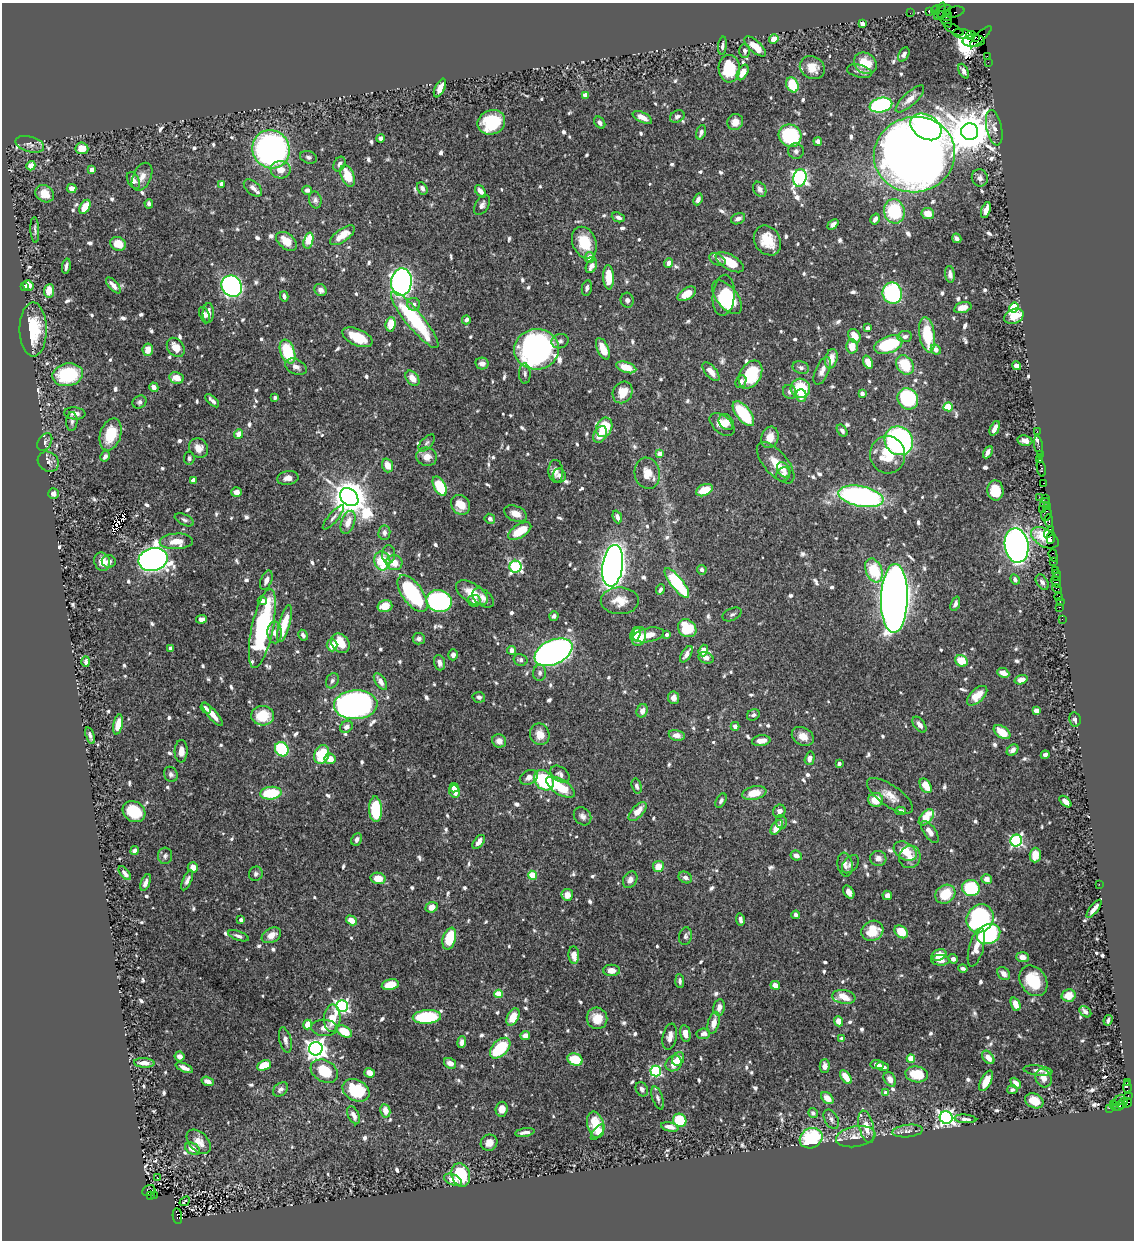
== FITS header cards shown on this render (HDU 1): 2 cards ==
NAXIS1  =                 1132
NAXIS2  =                 1238

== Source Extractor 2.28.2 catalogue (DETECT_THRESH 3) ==
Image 1132 x 1238 px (HDU 1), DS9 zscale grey, 1 PNG px = 1 image px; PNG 1136 x 1242 px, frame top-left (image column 1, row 1238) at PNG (2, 3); each listed source drawn as its Kron ellipse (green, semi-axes under 4 px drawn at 4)
Background 0.669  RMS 0.0092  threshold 0.0276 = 3 sigma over >= 5 px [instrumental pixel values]
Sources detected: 914; of the 914, the 500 brightest by FLUX_AUTO listed and drawn (414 fainter detections omitted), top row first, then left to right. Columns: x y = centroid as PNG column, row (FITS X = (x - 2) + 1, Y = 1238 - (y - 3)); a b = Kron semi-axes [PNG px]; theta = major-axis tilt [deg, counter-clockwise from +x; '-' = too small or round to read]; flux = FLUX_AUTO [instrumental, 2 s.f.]
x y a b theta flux
936 10 5 4 - 68
930 11 2 2 - 7.2
940 11 9 4 67 30
944 12 8 5 41 13
954 12 10 5 12 55
910 13 2 2 - 7.9
947 16 5 4 - 560
945 19 10 5 -51 420
862 23 4 4 - 3.3
954 29 11 3 -28 75
963 34 10 5 -10 150
971 36 5 3 - 61
975 37 3 2 - 130
981 37 14 4 45 130
774 39 5 4 - 7.9
974 41 11 6 1 360
722 46 9 4 84 1.8
755 46 13 6 -42 11
745 51 7 5 -88 2.4
904 54 7 5 60 2.7
987 56 4 2 - 22
988 62 2 2 - 8.9
865 63 12 10 -38 16
812 68 13 11 -30 9.7
729 69 14 11 -89 28
859 71 13 6 -14 2.6
964 71 8 4 -63 2.7
743 72 8 5 62 6.9
792 85 8 5 -65 27
440 88 10 4 64 5.3
585 95 4 4 - 7.4
910 99 18 6 43 6.9
881 105 11 7 12 76
642 117 10 5 -26 6.4
677 117 8 5 27 1.9
491 122 14 12 22 34
735 122 8 7 - 5.9
600 123 7 5 -50 2.5
926 127 17 12 -31 190
994 128 18 7 -79 4.4
701 132 7 4 72 2.6
970 132 8 8 - 2500
790 136 12 11 - 47
380 138 4 3 - 2.6
818 141 4 4 - 3
30 144 15 7 -15 3.6
82 148 6 6 - 7.9
271 149 19 18 - 210
796 151 8 7 - 2.3
914 154 41 37 13 1200
309 157 9 6 -17 2
339 164 8 5 64 2
31 166 5 4 - 4.9
91 170 4 4 - 5.4
281 170 10 8 0 7.3
348 176 11 6 -67 16
142 177 15 9 65 5.6
800 178 9 6 77 200
980 178 9 8 - 2.8
133 180 9 5 -61 4.4
221 184 4 4 - 5.8
253 188 11 6 -43 3.2
422 188 6 5 - 2.5
72 189 5 4 - 3.6
760 189 8 6 -56 2.4
307 190 5 4 - 2.5
480 191 7 4 -51 3.5
45 194 10 8 -36 8.5
698 199 6 4 68 2.7
315 200 8 6 -77 2
149 204 5 4 - 1.8
482 205 11 6 58 2.5
85 207 8 4 60 11
986 210 8 4 72 5.2
894 211 12 10 -78 38
928 213 6 5 - 7.9
618 217 7 4 -21 2.2
738 219 7 5 25 2.8
875 219 6 4 58 2.5
833 224 6 4 41 2.5
35 230 13 4 -87 2
342 235 14 6 36 11
957 238 5 4 - 2.7
308 240 8 4 74 21
767 240 16 12 -57 14
287 241 12 7 -39 11
584 243 16 11 -66 19
118 244 8 6 -22 12
589 258 6 5 - 6.4
717 259 8 5 -28 2
730 262 16 7 -31 16
669 263 5 4 - 3.9
66 266 7 3 79 1.9
591 266 7 5 60 4
950 274 8 5 -83 2.6
609 277 12 5 -88 15
401 282 14 10 82 340
28 285 5 5 - 3.4
113 285 10 4 -47 4.7
25 286 4 3 - 1.9
232 286 11 9 -51 220
587 288 8 5 78 1.9
321 290 6 5 - 3.7
49 291 7 5 83 9.3
892 293 11 9 -72 86
687 294 10 5 32 9.7
724 295 20 11 85 26
284 296 5 4 - 2.4
727 297 20 10 -51 30
627 300 7 6 - 2.3
414 304 6 6 - 2.5
963 307 9 5 15 4.1
1014 308 5 5 - 34
208 313 10 5 87 5.2
205 315 8 4 -70 2.1
1014 316 10 7 24 11
415 320 36 8 -50 62
466 320 4 4 - 2.3
391 324 7 5 83 12
868 328 4 3 - 1.8
33 329 27 13 -89 29
927 335 18 7 -81 25
854 336 7 5 -58 8
905 336 7 5 7 2
357 337 16 8 -25 19
560 341 8 7 - 2.3
888 345 15 8 20 43
852 346 7 5 -87 9.6
176 347 10 8 -52 7.8
536 349 22 20 7 250
603 349 11 5 -66 9.7
148 350 6 5 - 6.9
936 350 5 4 - 5.3
288 352 12 7 -70 33
831 359 10 6 76 8.1
868 362 7 4 -69 8.5
482 364 6 6 - 3.9
905 365 10 8 -55 22
1016 366 4 4 - 4
296 367 11 7 -25 3.5
626 367 10 5 -18 13
801 368 8 6 -20 2.2
822 371 15 6 67 4.7
711 372 11 5 -50 5.9
525 374 10 6 -88 2
68 375 15 11 10 51
750 375 15 10 59 34
177 378 7 6 - 7.8
412 378 8 6 -52 7.4
741 382 7 5 64 2.7
154 387 5 4 - 2.6
800 388 10 9 - 30
623 392 11 9 60 10
790 392 7 6 - 2.2
862 394 4 4 - 2.8
801 396 6 5 - 7.4
275 398 4 3 - 1.8
908 399 11 10 - 61
212 401 8 3 -43 2.3
139 402 7 6 - 1.8
948 407 5 4 - 17
75 413 10 6 -5 4.3
743 414 15 7 -52 34
72 421 9 5 87 2.1
726 422 8 6 -51 4.7
722 424 15 8 -41 7.1
604 427 10 7 64 24
995 428 8 4 65 4.8
842 431 7 4 -55 2.3
1037 431 2 2 - 9.4
111 434 16 10 72 20
239 434 5 4 - 6.1
600 435 9 6 62 5.9
770 437 11 8 75 7.3
899 441 15 13 -52 170
1025 441 7 5 -10 3.2
45 442 9 6 58 1.8
427 443 10 5 47 1.9
1039 446 10 3 -79 36
199 448 10 9 - 5.4
988 452 7 4 62 3.3
660 454 4 4 - 6.8
888 455 19 17 -86 20
1040 455 2 2 - 18
105 456 5 4 - 2.6
427 457 10 9 - 6.4
189 458 6 5 - 1.8
1039 460 3 2 - 27
48 462 11 9 -37 3.2
776 463 25 11 -49 11
387 465 7 5 -71 7.4
1041 468 9 3 -80 61
784 470 8 6 -58 3
556 471 11 7 -86 4.4
647 473 16 12 -80 9.4
783 474 7 6 - 3.1
559 476 7 6 - 2.4
288 478 11 7 8 4.1
193 480 4 4 - 5.7
1044 483 3 2 - 19
440 486 10 5 -61 34
704 490 9 5 24 12
995 490 10 8 -85 17
237 492 5 5 - 4.8
53 494 5 5 - 2.3
861 496 23 10 -11 170
349 497 10 8 -44 1700
1039 497 2 2 - 13
1045 498 4 2 - 19
1045 503 5 3 - 39
461 505 10 9 - 9.5
1047 506 3 2 - 9.8
1042 509 3 2 - 26
516 514 12 7 -23 6.5
1046 514 7 5 75 130
333 517 15 5 50 2.3
617 517 6 4 -70 2.9
490 519 5 5 - 2.4
184 520 10 5 -26 1.8
1049 521 6 3 -83 86
348 522 12 6 70 7.2
520 531 13 6 32 18
1049 532 6 3 54 41
384 533 7 6 - 2.7
1051 537 6 3 81 93
1045 538 15 8 -29 14
176 541 16 8 3 8.9
1017 546 17 12 -81 530
389 554 9 6 -90 2.1
1053 555 6 3 -72 28
153 559 15 11 13 600
109 561 7 6 - 2.5
382 561 9 8 - 23
102 562 9 7 -68 7.7
1054 562 3 2 - 23
394 563 8 7 - 8.2
613 566 21 10 82 550
516 567 6 6 - 100
702 570 5 4 - 1.9
874 570 12 8 -68 29
1055 570 2 2 - 17
1056 573 3 2 - 18
1056 577 3 2 - 18
1015 579 5 4 - 2.2
266 580 10 5 70 3.4
1042 582 8 5 -58 2.3
1056 582 6 3 -63 80
677 583 18 6 -52 60
1057 588 5 3 - 12
660 590 5 4 - 1.9
472 593 18 9 -32 12
412 594 21 10 -54 59
1059 597 4 3 - 44
483 598 12 7 -38 5
894 598 34 13 89 1100
262 601 5 4 - 2.5
439 601 13 11 -15 110
474 601 6 6 - 3.4
620 601 19 13 0 12
1060 602 3 2 - 7.9
955 604 7 4 69 1.8
385 606 7 5 15 11
1060 607 3 2 - 21
732 614 10 6 25 1.9
554 616 5 4 - 2.6
201 619 5 4 - 3.6
1062 619 2 2 - 4.8
284 624 19 5 75 19
687 628 10 8 -39 30
262 629 40 10 78 98
275 632 11 7 -87 4.1
635 634 7 5 70 7.4
303 635 6 4 -60 2
649 635 15 7 12 7.6
667 635 4 3 - 2.5
639 637 10 7 77 13
419 639 6 6 - 2.1
340 643 11 8 -48 17
332 645 6 5 - 8.5
170 648 4 3 - 2.7
511 650 4 4 - 4.3
703 651 6 4 71 7.5
553 652 20 12 25 350
686 654 9 5 57 4.7
453 655 5 4 - 2.5
706 658 8 5 -21 3.8
520 660 7 6 - 2
961 661 6 5 - 14
86 662 5 3 - 1.9
440 663 8 5 -73 2.8
540 673 8 6 88 2
1003 673 6 4 -24 4.8
1021 680 7 4 18 5.2
332 681 8 6 63 1.9
380 681 9 5 -56 4.7
977 696 12 6 43 11
479 697 6 5 - 1.8
673 698 6 5 - 3.7
356 705 22 14 3 260
206 708 6 4 -52 2.1
642 711 7 5 65 4.7
1036 711 4 4 - 7.1
212 714 15 4 -48 6.4
753 715 7 5 33 1.9
263 716 11 10 - 18
1075 719 7 6 - 2
118 724 10 4 77 9.7
919 725 9 5 -53 3.5
735 726 4 4 - 3.7
346 727 6 5 - 3.5
1002 732 9 5 -36 12
540 734 11 9 -69 8.1
677 735 8 5 -14 5.1
90 736 9 3 -72 1.9
803 736 12 9 -30 6.5
499 741 7 6 - 3.7
761 741 9 5 8 5.6
282 749 7 6 - 53
1012 750 6 5 - 2.9
181 751 11 6 87 5.2
322 754 10 7 70 25
1045 755 4 4 - 2.1
810 758 7 5 74 3.2
330 759 5 5 - 7.6
839 763 4 3 - 2.7
171 774 8 6 -65 2.1
560 774 10 7 -38 2.8
529 777 9 7 27 3.9
544 780 11 9 -48 54
637 786 7 5 -75 2.3
926 786 8 5 -59 9.2
560 787 16 7 -32 26
454 788 4 4 - 7.1
455 791 6 5 - 7.1
271 793 11 6 6 28
754 793 12 6 13 12
890 796 27 10 -35 8.6
876 800 7 7 - 12
721 801 8 5 59 1.9
1065 802 7 4 -43 5.2
376 809 13 6 -88 41
779 811 6 6 - 3.5
901 811 5 4 - 2.6
134 812 12 10 -36 25
637 812 11 6 47 8.4
582 816 10 8 -50 2.8
926 817 9 5 49 15
781 822 7 5 -80 2
777 827 8 4 56 7.2
930 832 13 6 -54 5
357 839 6 5 - 2.3
1016 841 6 5 - 110
479 842 8 5 51 3.6
134 851 4 4 - 3.4
905 851 12 8 -31 15
796 855 6 4 -26 3.4
1035 855 7 5 89 11
165 856 8 7 - 2
910 857 11 10 - 5.7
878 858 8 7 - 3.6
850 864 10 6 49 2
845 865 12 7 -82 3.7
658 866 6 5 - 8.2
193 867 5 5 - 5.8
125 873 8 4 -51 2.4
256 874 7 7 - 2.1
532 875 4 4 - 25
378 878 7 5 -12 9.9
685 878 7 5 -27 2.4
987 879 5 5 - 3.8
187 880 11 4 66 2.7
630 880 9 6 60 3.8
146 882 9 4 69 2.9
1099 884 2 2 - 3.3
971 888 9 8 - 42
849 892 7 5 -56 3.7
945 894 10 9 - 18
567 895 6 5 - 8.5
887 895 5 4 - 2.8
432 907 6 5 - 6.4
1094 909 11 3 53 4.1
796 915 4 3 - 2.3
980 918 15 13 57 130
740 919 6 4 -81 3
241 920 4 3 - 2.4
352 920 6 4 -32 8.2
872 931 11 10 - 14
901 932 7 5 -42 14
989 934 12 9 26 74
271 935 10 7 30 5.8
238 936 11 4 -19 2.4
685 936 9 6 79 2
449 939 11 6 75 28
976 947 20 7 75 8.6
574 955 9 5 -86 7.2
939 955 7 5 22 9.3
1022 957 6 5 - 3.6
953 959 5 4 - 2.6
940 960 9 5 -2 4.1
963 968 5 3 - 2
611 970 8 6 0 5.8
1004 974 7 5 -45 5
680 981 7 4 -86 1.8
1033 981 16 13 -55 25
390 985 8 5 11 15
775 985 5 4 - 5.6
499 994 4 4 - 21
1069 995 7 6 - 9.8
844 997 12 7 -9 12
1016 1004 7 4 -66 8
342 1006 6 6 - 150
719 1007 8 5 80 4.1
1085 1012 7 4 -39 2.4
427 1017 14 7 4 55
513 1017 9 5 63 13
332 1018 13 8 85 13
597 1018 11 10 - 11
1108 1020 5 3 - 1.9
839 1021 5 4 - 8.5
714 1023 11 5 76 7.2
307 1025 5 4 - 13
324 1028 13 8 -3 6.7
344 1031 8 5 -30 18
685 1034 8 5 -79 5.1
703 1034 7 5 7 3.5
525 1036 5 4 - 4.6
670 1037 13 7 79 4.5
842 1039 4 3 - 3
285 1040 13 5 -76 3
462 1042 6 4 79 3.3
500 1048 12 7 46 40
316 1049 7 6 - 450
180 1056 5 5 - 3.2
988 1057 7 5 -50 6.2
911 1058 4 4 - 19
575 1059 8 6 -20 21
678 1059 7 5 55 5.9
144 1063 10 4 -3 5.2
450 1063 6 5 - 4.8
674 1063 8 7 - 10
264 1065 7 5 23 20
877 1065 7 4 -8 3.3
825 1066 7 5 89 3.6
883 1067 6 4 -18 3.2
184 1068 9 4 -23 3.5
1038 1070 14 5 -7 2.9
324 1071 14 10 -30 20
656 1071 5 5 - 78
370 1073 5 4 - 6.1
917 1074 11 8 -10 17
846 1077 8 4 -53 8.3
1044 1078 9 8 - 4.3
890 1079 8 5 -61 3.7
208 1081 6 4 -17 3.8
986 1081 11 5 63 8.9
1016 1083 6 4 -46 4.2
1127 1083 3 2 - 6.7
1127 1087 6 3 -82 47
280 1089 8 6 41 2.2
642 1089 7 6 - 2
356 1090 14 10 -26 31
1012 1090 5 4 - 1.8
886 1093 4 4 - 6.5
1128 1095 3 2 - 2.8
658 1098 12 5 -71 2.1
827 1098 7 5 -43 7.9
1119 1100 7 3 42 140
1034 1101 9 7 -25 12
1123 1103 6 4 61 89
1127 1103 5 3 - 39
1114 1104 3 3 - 32
1119 1106 7 4 23 150
1109 1108 4 2 - 22
502 1109 7 6 - 5.7
385 1111 6 5 - 6.9
813 1113 5 4 - 2
354 1115 9 5 -65 3.8
946 1118 6 6 - 240
831 1119 10 6 -60 2.9
965 1119 11 4 -4 2.2
680 1120 7 6 - 27
595 1125 13 8 -76 16
670 1127 9 4 -12 4.9
866 1127 16 7 -77 9.7
908 1131 15 6 6 3.3
598 1132 9 4 50 2.7
525 1133 9 3 9 3.2
856 1137 20 10 10 8
811 1138 12 9 29 45
199 1142 14 9 -45 6
489 1143 8 8 - 5.2
192 1149 8 5 -30 5.3
461 1175 12 9 -73 37
157 1178 2 2 - 2.6
453 1180 9 5 -23 5.9
149 1191 7 5 26 150
154 1195 2 2 - 29
150 1196 3 2 - 32
185 1201 6 3 41 5.3
177 1216 8 4 -82 340
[414 fainter detections neither listed nor drawn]